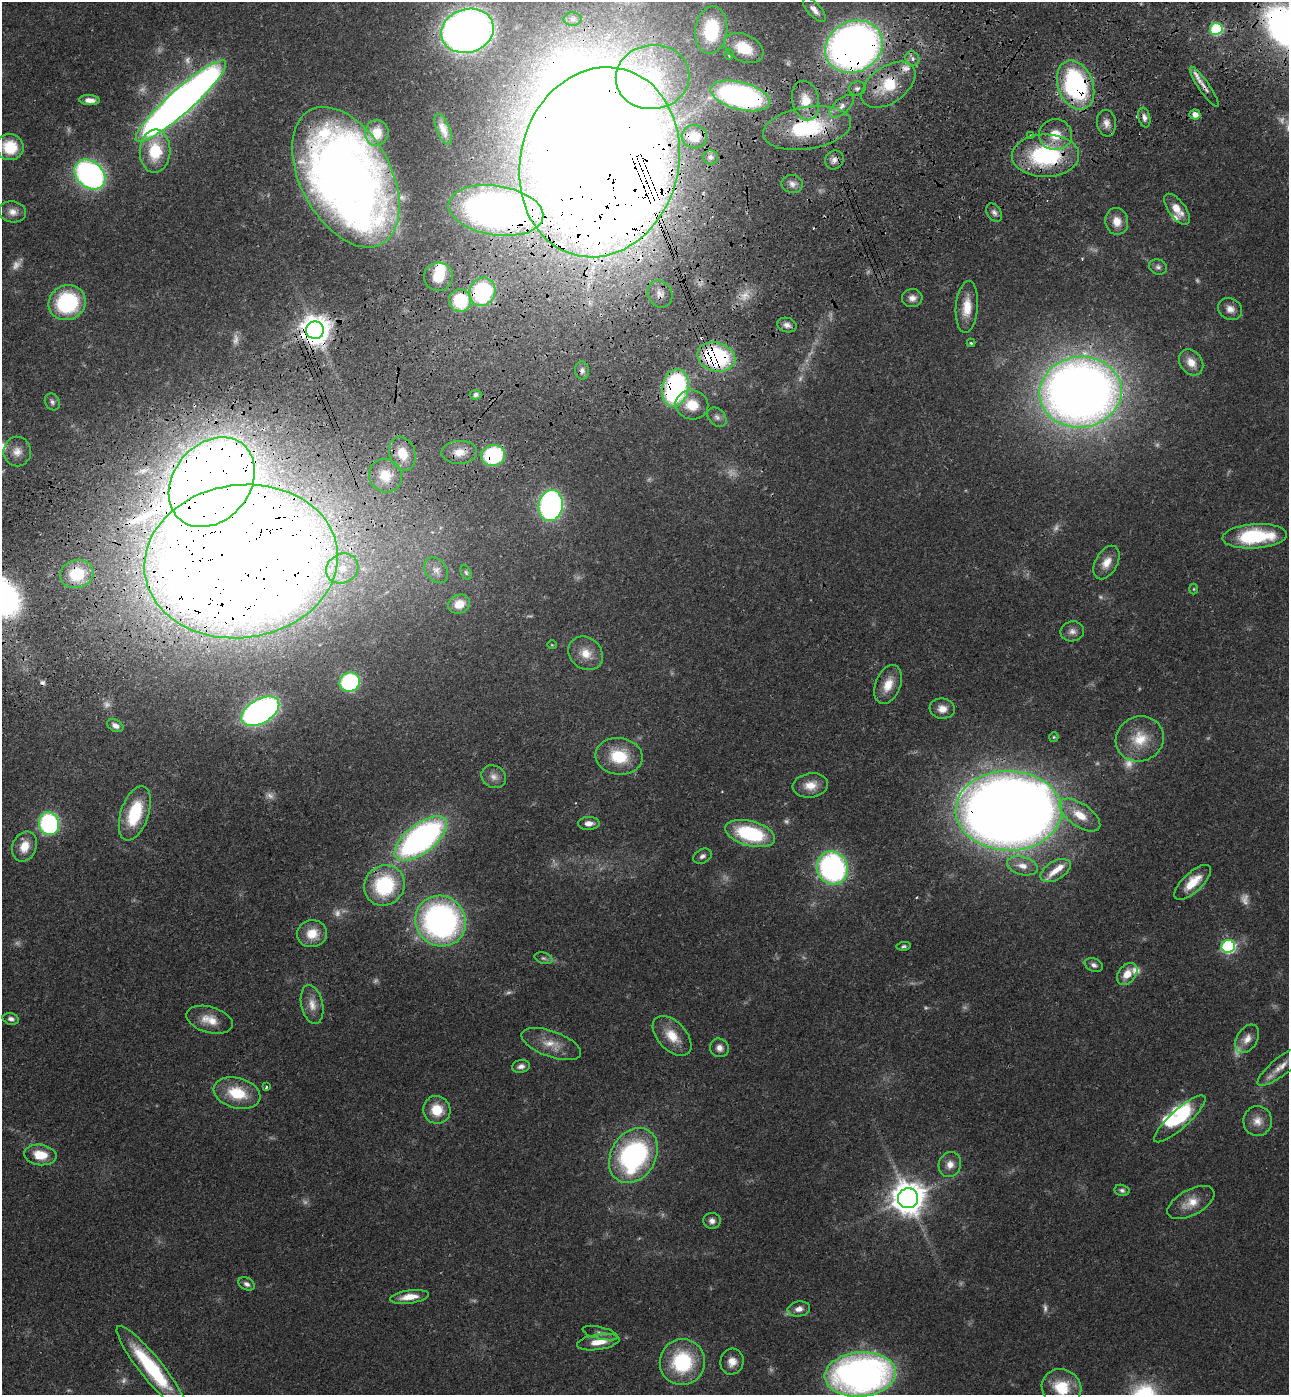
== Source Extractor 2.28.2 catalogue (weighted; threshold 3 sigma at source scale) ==
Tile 10 of 4 x 4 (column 2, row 3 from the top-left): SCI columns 1630-2916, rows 1505-2897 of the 5705 x 5793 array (HDU 1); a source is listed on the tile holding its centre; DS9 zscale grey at full resolution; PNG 1291 x 1397 px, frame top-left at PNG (2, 2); each listed source drawn as its Kron ellipse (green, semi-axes under 4 px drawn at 4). Shown black and unused: <1% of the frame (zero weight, under 3 of 4 exposures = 6% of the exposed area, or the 3 px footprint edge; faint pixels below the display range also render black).
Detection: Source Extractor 2.28.2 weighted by HDU 2 'WHT'; one run over the whole footprint, this tile lists its part. Background 0.067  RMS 0.0035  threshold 0.0156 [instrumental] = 3 sigma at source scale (4.5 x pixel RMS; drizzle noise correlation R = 1.50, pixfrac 1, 0.05/0.05 arcsec/px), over >= 5 px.
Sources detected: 197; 35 too faint to see at this stretch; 3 inside a brighter object's white glare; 5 cosmic-ray / hot-pixel residue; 1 long thin detection or spike segment (spike, bleed or trail) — neither listed nor drawn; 9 inside a brighter listed object's ellipse — not listed separately; the other 144 listed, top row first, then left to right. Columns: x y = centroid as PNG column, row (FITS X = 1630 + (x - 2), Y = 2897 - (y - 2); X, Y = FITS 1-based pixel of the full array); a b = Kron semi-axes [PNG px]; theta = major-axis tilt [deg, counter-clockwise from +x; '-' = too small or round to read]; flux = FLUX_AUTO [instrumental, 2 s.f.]
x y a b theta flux
814 10 15 6 -47 2.2
573 19 9 6 1 1.5
1216 29 6 6 - 39
711 30 24 16 83 23
467 31 27 21 17 240
854 46 29 25 29 270
744 48 21 13 -26 10
729 55 5 4 - 0.56
912 59 7 6 - 1.5
653 77 37 32 7 29
888 85 30 18 35 16
1076 85 25 17 -69 62
1204 87 24 5 -55 2.4
857 88 8 7 - 1.2
740 96 30 13 -15 97
90 100 10 5 -3 2.5
806 100 20 13 -79 6.3
181 101 60 12 42 400
841 106 15 7 41 2.3
1195 114 5 5 - 2.5
1144 118 10 6 -77 1.6
1106 123 13 9 -81 2.6
807 128 44 21 9 27
443 129 16 6 -68 2.6
377 133 13 11 82 4.4
1031 135 4 3 - 0.54
1055 135 16 15 - 7.9
694 137 13 11 -7 5.9
10 147 14 13 - 11
155 151 21 15 87 15
1045 156 34 21 0 41
710 157 7 7 - 1
834 160 10 9 - 1.8
599 162 96 79 75 1600
90 175 17 13 -42 110
346 177 76 45 -62 420
792 184 10 9 - 1.8
1177 209 18 8 -54 5.1
496 210 48 25 -9 200
13 212 13 10 -11 3
994 213 10 6 -56 1.3
1117 221 13 11 -79 4.5
1158 267 9 7 -19 1.3
438 277 14 14 - 8.8
482 292 14 13 - 46
660 294 14 12 -60 3.2
912 298 10 9 - 2.1
460 301 11 11 - 23
67 303 19 17 28 34
967 307 26 11 86 7.1
1230 309 12 10 -31 2.7
787 325 10 7 -16 1.7
315 330 9 8 - 530
971 343 4 4 - 0.48
716 357 19 14 -15 50
1191 362 14 10 -52 4.4
582 370 9 7 -88 1.4
675 388 19 13 79 64
1080 392 41 35 7 460
476 395 6 5 - 0.97
52 402 9 7 -61 1.2
692 405 16 14 -11 7.3
717 417 11 8 -45 1.6
17 452 15 14 - 3.7
459 452 18 11 3 4.7
402 454 17 13 -71 7.9
493 455 12 10 17 31
385 476 17 16 - 7.3
212 482 49 38 50 600
551 505 16 12 80 98
1255 536 32 12 4 28
241 561 97 76 8 1600
1106 563 18 11 61 4.5
342 568 16 14 30 7.7
436 570 14 10 -54 2.6
466 572 7 5 -63 0.64
77 574 17 14 15 14
1194 589 5 3 - 0.32
459 604 11 9 22 5.1
1072 631 12 10 10 2.1
552 645 5 3 - 0.29
586 653 18 15 -40 6
350 682 10 9 - 41
888 684 20 12 67 5.9
942 709 12 10 -6 3.4
260 711 21 12 30 130
115 726 8 5 -28 1.9
1054 737 5 4 - 0.48
1140 739 24 22 23 11
619 756 23 18 -7 13
494 777 13 11 -33 2.5
810 785 18 12 7 5
1009 811 53 40 -1 760
135 813 28 14 71 18
1080 815 23 11 -35 7.6
589 823 11 6 1 2.6
49 824 11 10 - 53
750 834 25 12 -15 29
421 838 31 14 38 140
24 846 16 12 66 5.4
702 856 10 6 28 1.3
1022 866 16 9 -15 3.7
832 868 17 15 -67 84
1056 870 17 9 31 4.2
1193 882 23 9 43 8.3
384 885 21 19 47 30
441 921 26 24 -45 120
312 934 15 13 14 6.8
904 946 7 4 7 0.67
1228 946 7 6 - 57
544 958 9 5 -17 0.88
1094 965 9 6 -23 1.3
1127 974 12 8 53 4.7
312 1004 20 10 -77 4.1
11 1019 8 5 -14 1.3
209 1020 24 13 -16 5.8
672 1036 24 14 -46 7.5
1247 1039 15 10 58 3.3
551 1044 31 13 -20 6.5
719 1048 10 9 - 2.1
521 1066 9 6 13 1.6
1282 1066 31 9 38 5
266 1087 3 3 - 0.58
237 1093 24 15 -15 13
437 1110 14 13 - 7.8
1180 1119 33 9 42 15
1257 1121 15 14 - 4
40 1155 16 10 -8 8.2
633 1156 29 22 58 67
950 1164 13 11 69 3.1
1122 1190 7 5 -13 0.97
908 1198 10 10 - 710
1191 1203 26 13 28 5.8
712 1221 9 8 - 1.7
247 1284 9 6 -30 1.4
409 1297 19 6 8 5.1
799 1309 11 7 10 2.3
600 1333 18 6 -14 1.8
598 1342 21 7 9 5.6
682 1362 23 22 - 28
732 1362 13 11 75 3.8
151 1368 53 11 -51 31
860 1374 36 22 5 170
1061 1387 20 18 -24 12
Overlapping masked pixels (flux is a lower limit): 26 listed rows (the first 20) at x y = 854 46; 888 85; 1076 85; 1204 87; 740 96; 181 101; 807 128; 1055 135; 1045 156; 599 162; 346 177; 496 210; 482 292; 660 294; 460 301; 315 330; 716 357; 675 388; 459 452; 402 454
Isophote crosses this tile's border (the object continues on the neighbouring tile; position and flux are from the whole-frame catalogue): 2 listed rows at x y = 860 1374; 1061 1387